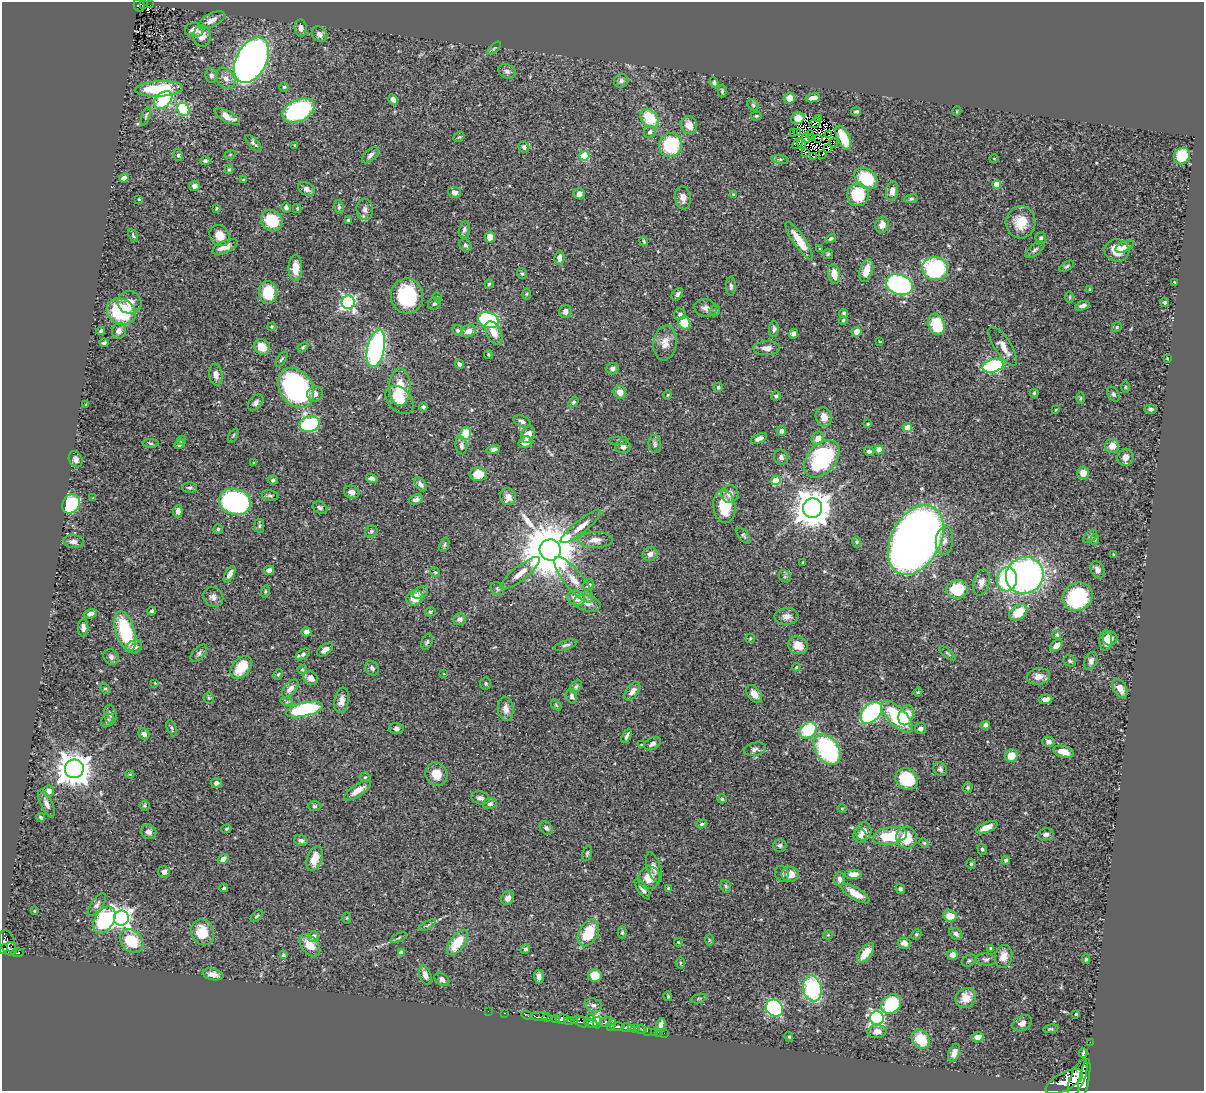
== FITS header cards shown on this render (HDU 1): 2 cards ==
NAXIS1  =                 1202
NAXIS2  =                 1089

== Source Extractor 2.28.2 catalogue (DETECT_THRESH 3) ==
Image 1202 x 1089 px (HDU 1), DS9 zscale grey, 1 PNG px = 1 image px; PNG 1206 x 1093 px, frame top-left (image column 1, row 1089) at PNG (2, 2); each listed source drawn as its Kron ellipse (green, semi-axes under 4 px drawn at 4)
Background 0.613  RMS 0.022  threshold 0.0659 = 3 sigma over >= 5 px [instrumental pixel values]
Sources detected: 475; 4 with non-positive FLUX_AUTO (blend fragments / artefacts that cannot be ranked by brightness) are neither listed nor drawn; the other 471 listed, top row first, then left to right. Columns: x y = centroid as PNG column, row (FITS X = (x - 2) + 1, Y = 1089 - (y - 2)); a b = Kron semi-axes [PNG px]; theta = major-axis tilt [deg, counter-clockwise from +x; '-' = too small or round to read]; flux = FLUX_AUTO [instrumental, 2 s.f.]
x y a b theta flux
139 5 6 5 - 110
144 5 3 2 - 13
150 5 2 2 - 6.3
211 20 14 6 27 8.2
301 28 8 6 -80 6.4
194 30 9 7 -2 9.4
319 34 8 7 - 6.5
202 36 11 8 90 15
494 48 8 3 44 2
252 60 24 15 62 810
507 71 9 7 -25 5
211 76 7 6 - 4.8
226 78 11 8 -58 10
621 81 7 6 - 4.5
714 83 5 4 - 3.4
284 87 5 5 - 2
159 89 24 7 3 87
722 91 6 4 89 2.3
789 98 5 5 - 15
813 98 7 4 12 12
163 100 10 7 42 86
393 100 5 4 - 6.3
753 105 6 5 - 2.5
183 109 7 5 -62 110
298 111 17 10 26 210
957 111 5 3 - 1.3
856 112 5 4 - 2.7
146 116 10 4 71 2.8
227 116 14 5 -28 15
756 116 5 4 - 1.8
650 118 10 8 -50 49
797 118 7 5 20 5.1
818 118 2 2 - 0.75
815 123 6 2 35 0.52
689 125 9 8 - 14
650 132 6 6 - 5.5
793 133 3 2 - 1
797 133 2 2 - 0.71
810 134 4 2 - 0.67
829 135 4 2 - 2.1
459 137 6 4 40 1.9
812 137 3 2 - 1
806 138 4 2 - 0.85
818 138 3 2 - 1.5
843 138 13 6 -64 34
253 143 11 4 -45 4
833 143 4 2 - 1.7
798 144 6 3 48 0.64
802 144 5 2 - 2
295 145 3 2 - 1.3
671 145 12 11 - 92
524 147 6 5 - 3.7
828 148 3 2 - 1.4
805 153 3 2 - 1
823 154 2 2 - 1.2
178 155 6 4 -81 3.2
230 155 6 3 20 1.4
370 155 10 5 44 6.1
584 156 5 5 - 83
1182 156 9 7 57 52
813 157 2 2 - 1
994 158 5 3 - 1
780 159 8 4 -8 3.2
205 161 5 4 - 2.9
229 169 4 4 - 2.2
124 178 5 4 - 5.8
866 178 12 9 -36 70
243 180 4 2 - 1.1
997 184 4 4 - 23
194 186 5 5 - 4.3
307 189 9 6 -28 6
892 191 9 6 85 10
454 192 6 5 - 6.7
579 194 5 5 - 7
733 194 3 2 - 1
858 195 11 11 - 61
683 198 12 7 -82 11
139 199 3 3 - 1.8
911 199 7 4 12 2.4
339 207 7 4 -81 2.8
216 208 3 2 - 1.5
286 208 5 5 - 3.7
297 209 4 3 - 1.6
365 210 10 8 -85 7.7
349 220 4 4 - 4.5
272 221 11 10 - 62
1021 222 16 15 - 30
882 225 8 6 70 11
464 229 8 5 78 3.5
133 235 7 3 -64 2.1
220 236 11 9 -53 16
490 237 5 5 - 18
831 238 6 4 32 2.5
1041 238 6 5 - 4.5
644 241 5 3 - 1.7
799 241 22 6 -55 35
465 245 7 5 -50 3.4
1124 246 10 5 26 6.5
225 247 13 6 24 15
820 249 3 3 - 1.2
1035 250 11 5 40 4.6
1117 250 12 11 - 35
828 254 5 5 - 2
559 258 7 5 83 6.4
1067 266 8 4 34 2.7
295 268 13 7 89 24
935 268 13 11 -8 150
866 271 12 6 74 23
522 273 6 5 - 2.6
834 274 10 6 -80 18
1175 282 3 2 - 1.3
489 284 4 4 - 2
899 285 14 10 -20 240
731 286 9 5 -89 4
1090 289 3 3 - 2.1
268 292 11 9 -89 47
526 294 6 4 89 1.9
677 294 7 5 49 3.9
407 296 17 16 - 98
437 297 5 3 - 1.3
1070 297 6 4 89 1.7
130 302 12 11 - 13
348 302 7 6 - 330
1165 302 4 4 - 2.9
434 304 7 5 32 3.2
1082 306 7 4 20 5.5
705 308 11 8 -10 7.1
565 311 7 6 - 6.3
715 311 6 5 - 2.1
121 312 15 12 -27 120
844 313 4 4 - 2.4
680 314 6 6 - 4.4
488 320 11 7 -22 200
843 320 4 3 - 1.7
684 323 6 6 - 36
937 324 11 7 -71 61
272 327 4 4 - 1.5
1117 327 5 5 - 2.1
774 329 8 5 87 3.6
458 330 6 5 - 2.9
101 331 4 3 - 2.3
119 331 8 7 - 7.8
468 331 8 6 24 11
857 332 5 5 - 14
494 333 13 7 -63 14
793 334 5 4 - 6.3
880 341 3 2 - 1.5
104 343 4 3 - 2.6
665 343 17 11 81 16
1003 346 22 8 -57 15
262 347 9 7 -43 22
303 347 6 3 46 1.8
376 348 19 8 78 310
767 348 13 7 3 9.4
488 354 4 3 - 1.8
1167 358 3 2 - 1.2
282 359 8 4 55 2.4
459 364 4 4 - 3.7
993 366 11 6 13 190
613 369 6 5 - 5.1
216 375 11 6 -83 8.9
400 387 18 10 -90 39
718 387 4 4 - 2.1
1125 387 6 4 90 1.7
296 388 21 16 -57 340
620 392 6 6 - 10
1034 393 4 4 - 1.8
315 394 8 7 - 7.7
1113 394 8 5 -58 3.8
668 395 4 3 - 1.3
776 396 5 4 - 3
1081 398 6 4 88 2
400 400 16 11 -46 24
573 402 6 4 52 2.4
256 403 9 6 47 6
86 404 3 2 - 1.2
423 407 4 4 - 2.8
1151 409 6 4 2 3.5
1056 410 4 3 - 1.3
824 417 10 8 -73 13
522 421 9 5 -22 4.8
309 424 10 7 15 170
868 424 4 3 - 1.6
907 428 4 4 - 33
781 431 5 5 - 5.8
466 434 6 5 - 37
528 435 8 6 62 13
233 436 7 4 63 2.1
759 438 9 4 23 6
818 438 7 6 - 14
182 440 5 4 - 2.6
619 440 10 4 0 2.4
525 442 7 5 15 11
151 443 8 4 -1 2.5
179 444 5 4 - 3.6
655 444 9 6 -83 3.9
461 445 9 6 -78 5.5
1112 446 7 7 - 13
623 447 8 6 -1 6.6
493 449 7 4 16 3.7
879 450 4 4 - 17
869 451 5 4 - 4
781 457 8 7 - 5.8
1125 457 8 8 - 11
76 459 8 6 -63 5.9
822 459 21 14 49 150
254 463 4 3 - 2
1083 473 6 6 - 13
478 474 8 7 - 23
372 478 6 4 -15 4.2
273 480 5 4 - 2.6
776 480 5 4 - 45
420 484 8 5 -53 5.3
190 488 7 5 1 2.9
352 492 8 6 -18 7.5
730 494 9 8 - 9.7
270 495 8 5 -12 3.3
508 497 8 7 - 13
93 498 4 4 - 1.2
416 499 7 5 21 4.9
235 502 16 13 -17 310
71 504 10 8 56 100
724 506 16 11 -82 50
320 508 7 5 -24 3.3
812 508 9 9 - 3600
178 511 6 4 83 8.3
259 526 7 5 -84 2.6
581 526 25 6 39 15
218 529 5 4 - 1.9
371 532 6 5 - 3
744 536 9 5 -51 3
1090 537 8 5 41 3
1095 539 5 4 - 2.1
595 540 17 8 1 13
916 540 37 24 61 2100
73 541 10 6 -3 7.2
944 541 14 8 84 9
856 542 6 4 -90 2.1
444 545 7 4 71 2.9
550 550 10 10 - 11000
650 554 7 7 - 8
1113 554 4 2 - 1.3
803 562 4 2 - 1.1
269 570 5 4 - 6.7
1097 570 9 6 -66 6.1
435 572 5 4 - 2.1
520 573 24 7 39 16
230 574 9 4 61 7.5
1025 575 19 18 - 490
785 576 6 5 - 2.8
1007 579 12 10 83 150
573 580 28 9 -51 25
981 582 13 8 75 8.1
588 585 6 5 - 3.7
497 589 7 6 - 3.2
957 589 11 9 7 51
265 591 6 4 73 1.9
420 592 8 5 31 4.1
213 597 10 9 - 7.7
1078 597 15 13 35 100
415 598 8 7 - 22
576 598 9 7 -22 16
587 603 13 8 -14 10
152 611 4 4 - 2.7
430 612 5 4 - 2.3
1018 612 10 7 37 28
90 614 7 4 16 7.8
787 616 12 8 4 8.9
460 619 6 6 - 6
83 628 8 5 -90 7.2
125 631 20 9 -74 95
306 632 5 4 - 6.8
1057 635 4 4 - 3
750 638 5 4 - 1.5
1110 638 7 7 - 6.2
1106 640 10 6 88 14
427 642 8 5 69 3.1
566 645 12 4 18 4
798 645 10 8 -25 18
1056 645 7 4 41 11
134 647 8 6 19 7.2
325 650 9 5 34 8.6
199 653 10 5 46 4.3
947 653 10 3 -40 2.1
303 654 8 5 33 4.4
111 657 8 7 - 5.1
1070 661 6 5 - 2.8
1091 661 9 6 68 5.3
241 667 13 8 49 37
796 667 4 4 - 2.1
372 668 8 6 -54 3.8
302 669 5 4 - 2.4
278 674 5 4 - 1.9
444 674 3 2 - 0.98
1039 676 12 8 8 12
311 678 8 6 -37 11
155 683 3 3 - 1
486 683 6 5 - 2.5
576 687 7 5 50 2.9
1120 688 10 6 -59 12
105 689 5 4 - 2.3
290 689 10 6 50 8.7
632 691 10 6 53 7.8
918 692 4 3 - 1.7
754 694 10 6 -51 11
572 696 7 5 -71 4.1
209 698 5 5 - 2.1
1045 699 7 4 6 8.8
341 700 13 7 79 10
287 702 6 4 -17 2.3
556 705 6 4 -46 1.8
304 709 19 7 13 150
506 709 12 7 -84 10
871 713 12 8 46 210
110 715 9 6 -79 4.7
906 715 10 7 67 29
897 717 20 9 -46 100
107 721 7 5 46 3.8
985 725 4 4 - 6.7
172 728 8 4 -70 2.7
396 728 7 5 -1 4.5
920 728 5 5 - 4.5
808 730 9 7 39 110
144 734 6 5 - 5.2
627 736 8 3 64 4.3
1048 742 6 5 - 4
652 744 9 6 33 6.4
641 745 3 2 - 1.1
755 749 11 6 14 5.6
827 749 17 11 -53 210
1064 752 10 5 -16 17
1011 756 6 6 - 20
74 769 9 9 - 2700
940 769 7 6 - 3.8
130 774 4 3 - 1.4
436 774 12 11 - 19
365 777 5 5 - 2.1
907 779 12 10 -34 63
216 783 5 5 - 3.6
968 788 5 5 - 2
358 790 15 6 34 15
49 791 5 5 - 9.8
480 798 9 6 -14 6
722 799 4 4 - 2.4
46 804 15 5 -66 8.6
490 804 7 5 14 3.7
145 806 5 4 - 2.8
314 806 7 5 1 2.7
842 809 4 3 - 1.3
41 817 4 3 - 2.9
702 824 6 4 18 2.3
987 827 11 5 21 15
546 828 7 5 -47 3.8
226 829 5 4 - 1.9
863 831 9 8 - 11
149 832 8 7 - 7.7
1046 834 8 6 10 4.9
860 836 7 6 - 5.5
890 836 17 8 10 57
906 838 11 10 - 33
301 840 7 5 -20 3.8
924 843 5 4 - 1.8
780 845 6 6 - 3.3
982 849 6 4 -74 2.4
587 853 8 4 77 2.4
314 858 13 7 71 20
223 859 6 4 34 7.7
1006 860 4 4 - 2.6
971 864 5 4 - 2.2
654 867 15 6 -71 9.4
164 872 6 6 - 7.4
782 874 8 6 -67 3.5
790 874 9 7 -6 18
853 874 9 5 0 11
649 878 11 11 - 24
839 879 7 5 -89 5.3
726 886 6 5 - 2.7
224 888 4 4 - 2.5
668 888 4 3 - 1.4
642 889 12 4 -56 6
900 889 5 4 - 3.1
855 894 16 6 -31 20
508 898 7 6 - 7.1
97 905 13 6 53 5.2
34 911 3 3 - 1.2
257 916 7 4 45 2.6
950 916 6 5 - 23
121 918 7 7 - 750
347 918 5 3 - 1.4
104 920 14 9 58 180
428 925 9 3 30 2.6
202 932 13 11 -67 34
588 933 14 9 61 47
622 933 6 4 -90 2.5
916 934 5 4 - 2.5
956 934 7 5 -34 4.5
828 935 4 4 - 1.4
314 937 5 5 - 8.1
399 938 9 3 21 2.4
709 940 6 4 -89 1.7
132 941 13 10 -46 51
457 942 15 7 54 40
678 942 4 4 - 1.4
8 943 13 7 -71 540
904 943 6 5 - 7.2
310 945 13 8 -50 24
12 948 6 2 -64 51
990 948 4 3 - 1.7
3 949 5 4 - 370
525 949 5 4 - 3.4
18 953 6 3 6 110
401 953 4 4 - 12
866 953 12 6 52 25
283 955 4 4 - 2.2
953 955 5 5 - 9.1
1004 956 11 8 78 14
986 959 10 6 -6 3.9
1086 959 5 4 - 1.7
969 961 8 5 25 3
680 963 6 4 89 2.1
213 974 10 5 -12 8.9
425 975 10 6 -72 8.8
595 975 7 6 - 25
539 977 7 5 -88 6.3
442 979 8 5 -37 7
812 989 13 9 -79 140
668 996 5 3 - 1.7
698 998 8 3 19 2.1
966 998 11 9 37 19
891 1004 11 9 47 84
593 1005 9 6 -23 5.4
774 1008 9 7 -42 230
488 1011 2 2 - 4.5
504 1013 3 2 - 14
1076 1014 3 3 - 2
527 1015 6 3 -27 65
539 1016 9 3 2 390
591 1017 2 2 - 11
547 1018 4 3 - 260
877 1018 7 6 - 250
556 1019 4 3 - 110
562 1019 6 4 7 780
569 1021 5 3 - 110
574 1021 4 3 - 87
581 1022 8 5 -30 250
605 1022 6 3 30 190
591 1023 6 3 -8 320
597 1023 6 4 81 350
1022 1023 10 7 29 7.7
611 1025 6 3 66 84
661 1025 7 4 67 6.9
617 1027 7 3 1 420
626 1027 5 3 - 470
631 1028 3 3 - 150
636 1029 4 3 - 21
641 1029 6 3 1 36
1051 1029 7 3 8 1.9
647 1031 2 2 - 9
654 1032 2 2 - 5.5
658 1032 2 2 - 8.6
877 1032 9 6 4 12
664 1033 2 2 - 8.1
789 1037 4 4 - 2.3
978 1037 6 4 14 9.3
921 1039 10 8 -52 42
1090 1042 2 2 - 6
954 1053 9 5 69 7.6
1083 1053 5 2 - 1.8
1078 1078 19 7 68 2800
1084 1079 20 5 79 2100
1064 1082 21 9 28 2500
At the frame edge (FLAGS 8, measured only in part): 1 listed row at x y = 3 949
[4 non-positive-flux detections neither listed nor drawn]